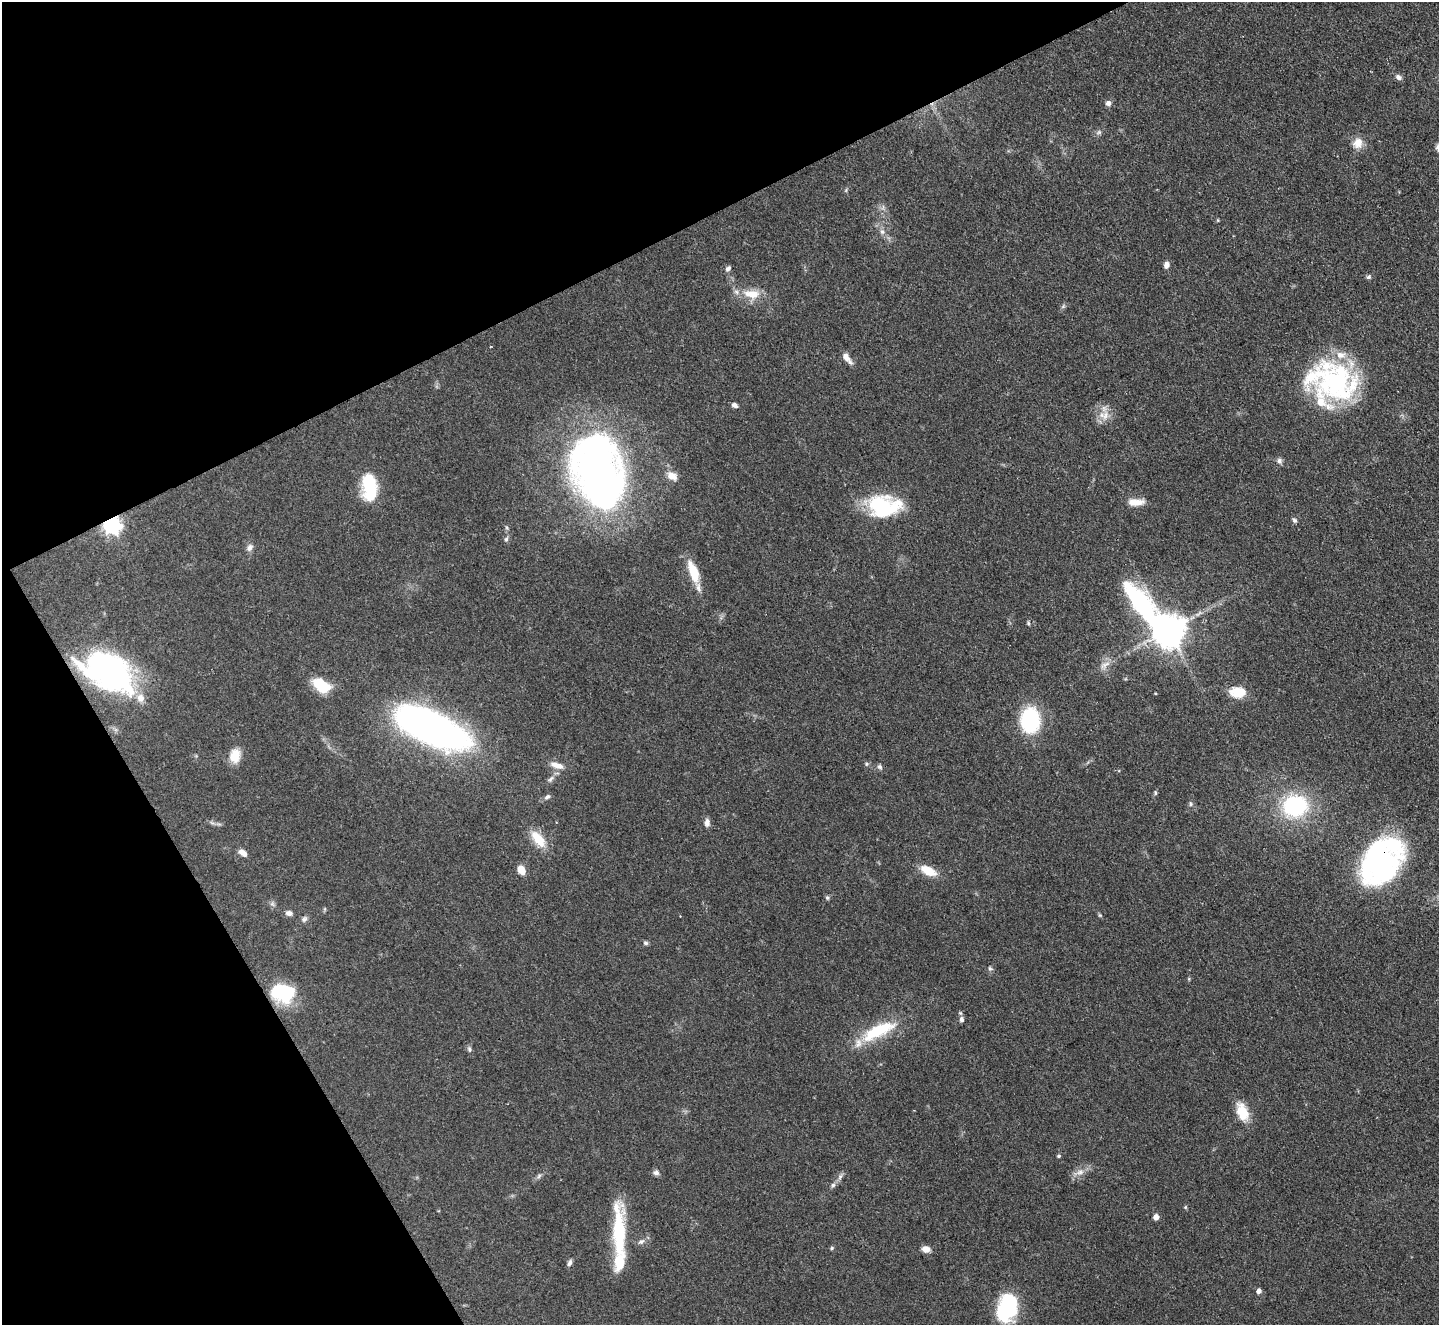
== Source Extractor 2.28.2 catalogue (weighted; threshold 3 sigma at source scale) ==
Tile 5 of 4 x 4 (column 1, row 2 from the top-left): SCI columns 3-1439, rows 2939-4261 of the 5752 x 5743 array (HDU 1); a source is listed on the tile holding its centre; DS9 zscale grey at full resolution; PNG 1441 x 1327 px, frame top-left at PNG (2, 2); no overlay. Shown black and unused: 26% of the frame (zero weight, under 3 of 4 exposures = <1% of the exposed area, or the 3 px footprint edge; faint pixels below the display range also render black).
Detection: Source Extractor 2.28.2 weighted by HDU 2 'WHT'; one run over the whole footprint, this tile lists its part. Background 0.0851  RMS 0.0062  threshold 0.028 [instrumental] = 3 sigma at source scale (4.5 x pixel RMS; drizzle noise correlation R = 1.50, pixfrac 1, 0.05/0.05 arcsec/px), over >= 5 px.
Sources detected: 82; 1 inside a brighter object's white glare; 2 long thin detections or spike segments (spike, bleed or trail) — not listed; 6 inside a brighter listed object's ellipse — not listed separately; the other 73 listed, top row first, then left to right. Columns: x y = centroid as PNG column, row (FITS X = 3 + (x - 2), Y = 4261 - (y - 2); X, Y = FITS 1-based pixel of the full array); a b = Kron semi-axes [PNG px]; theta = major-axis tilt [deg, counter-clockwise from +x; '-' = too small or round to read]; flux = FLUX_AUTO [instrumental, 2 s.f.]
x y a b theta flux
1398 77 8 6 -35 2.3
1108 103 7 6 - 2.4
1099 132 8 5 18 1.6
1358 143 14 13 - 6.6
1218 220 5 3 - 0.54
882 232 8 6 -73 2.4
1166 265 8 6 81 2.9
728 269 8 5 52 1.8
1368 277 6 5 - 1.4
752 294 20 11 -6 12
847 358 16 6 -52 4.5
1336 383 55 46 -30 100
734 405 6 5 - 2.2
1105 415 15 9 74 6
1279 461 8 7 - 2.1
598 471 73 46 -74 340
672 476 14 9 -31 5.9
369 487 29 15 -84 30
1136 502 21 8 2 6.7
883 506 37 23 -2 48
1294 520 7 5 -62 1.4
112 525 7 6 - 260
506 539 6 5 - 1.4
249 548 10 8 56 2.7
693 572 32 11 -70 15
1142 606 72 24 -56 93
1028 623 5 4 - 0.97
1168 630 9 9 - 1300
108 672 56 33 -30 150
321 685 20 12 -31 20
1238 692 19 12 -1 12
1030 720 22 17 89 55
428 728 67 26 -25 290
235 756 18 13 78 9.5
866 764 6 4 -90 0.89
880 767 7 6 - 1.5
551 779 10 6 52 2.2
1155 793 7 4 -82 0.89
547 797 9 5 31 1.7
1190 804 7 4 -82 1.1
1295 806 21 18 14 68
707 823 10 6 89 2.9
538 839 25 12 -50 13
243 853 11 6 -35 4.1
1380 862 31 24 65 190
521 870 10 7 -65 6.4
928 871 18 9 -26 12
827 898 6 5 - 0.98
289 913 7 6 - 2.5
1100 915 5 5 - 0.75
304 919 9 7 52 1.8
646 943 7 5 -15 1.2
990 968 7 5 -68 1.2
283 993 24 18 -8 37
962 1019 8 6 -87 1.9
878 1031 48 15 26 32
469 1049 7 6 - 1.5
1242 1112 23 13 -70 14
1059 1156 5 4 - 0.82
656 1172 8 7 - 2
1080 1172 13 6 16 3.8
539 1176 7 5 47 1.4
840 1177 9 6 63 2
833 1185 6 6 - 1.4
1185 1207 5 5 - 0.71
1156 1217 5 4 - 4.9
619 1234 69 13 -88 45
641 1241 10 6 30 2.1
832 1248 5 4 - 0.86
926 1249 10 7 -9 3.9
570 1263 8 5 63 1.9
1259 1291 5 5 - 3
1007 1308 24 18 73 57
Overlapping masked pixels (flux is a lower limit): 3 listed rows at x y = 112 525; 108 672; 1380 862